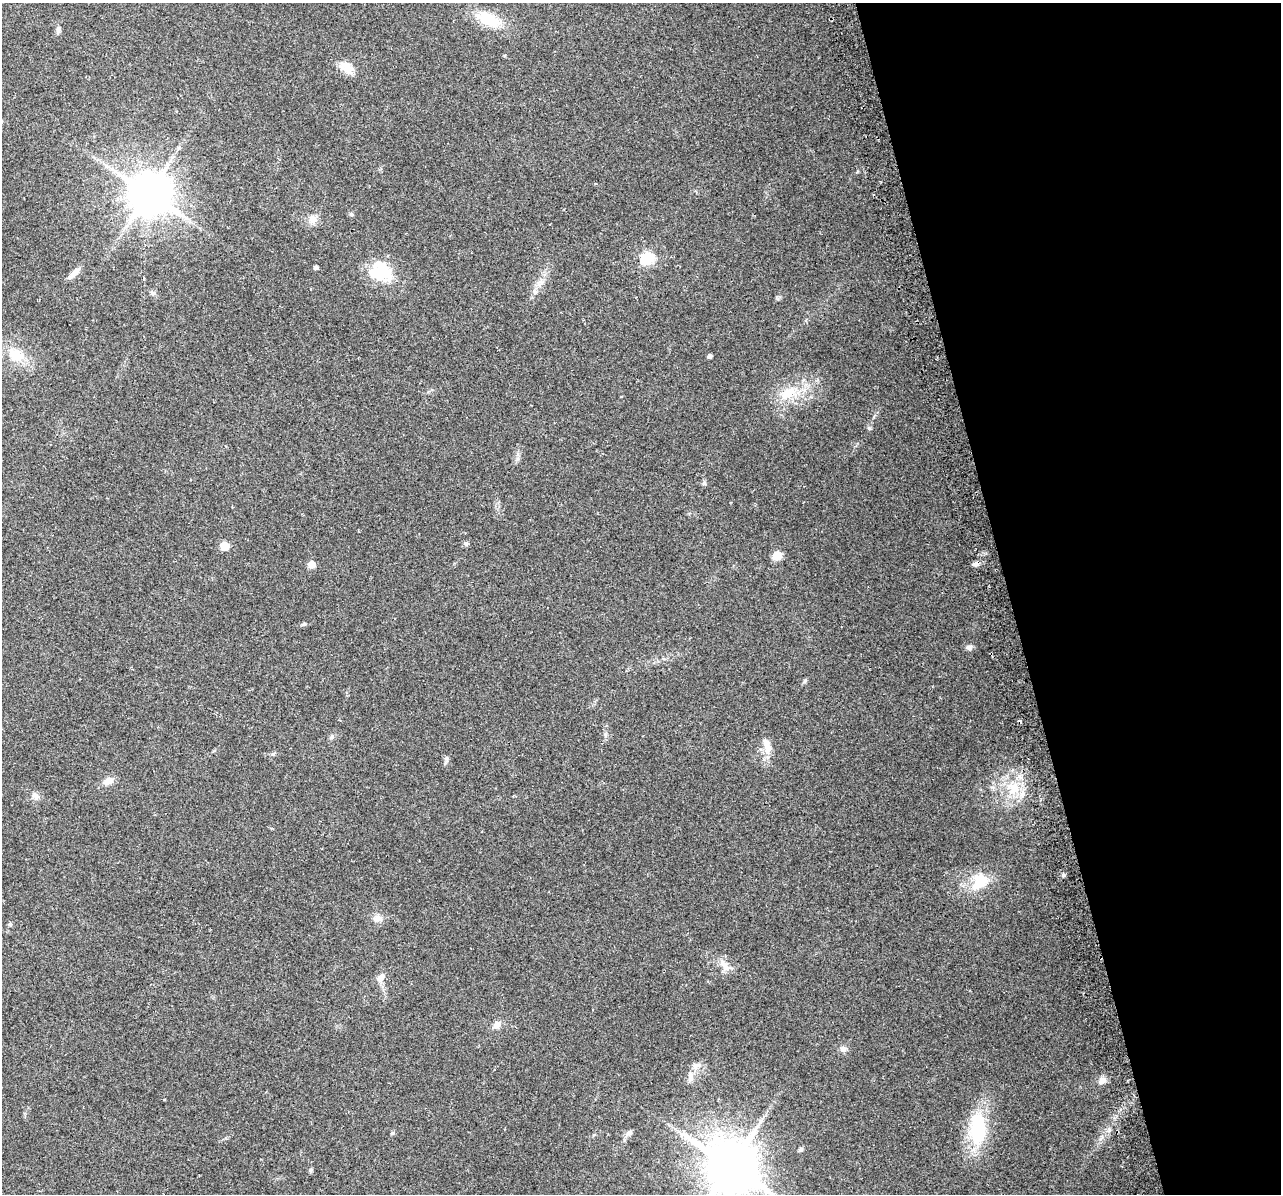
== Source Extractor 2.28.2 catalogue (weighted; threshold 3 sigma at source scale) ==
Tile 12 of 4 x 4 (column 4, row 3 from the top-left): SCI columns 3869-5147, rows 1294-2485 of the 5178 x 4923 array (HDU 1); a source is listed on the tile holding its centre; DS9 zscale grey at full resolution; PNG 1283 x 1196 px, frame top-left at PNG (2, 3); no overlay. Shown black and unused: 21% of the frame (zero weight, under 2 of 3 exposures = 2% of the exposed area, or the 3 px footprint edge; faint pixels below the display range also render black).
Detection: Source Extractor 2.28.2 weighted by HDU 2 'WHT'; one run over the whole footprint, this tile lists its part. Background 0.129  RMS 0.012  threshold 0.0524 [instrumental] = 3 sigma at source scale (4.5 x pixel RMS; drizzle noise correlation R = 1.50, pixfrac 1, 0.0396/0.0396 arcsec/px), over >= 5 px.
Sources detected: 50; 1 inside a brighter object's white glare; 1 cosmic-ray / hot-pixel residue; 1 long thin detection or spike segment (spike, bleed or trail) — not listed; the other 47 listed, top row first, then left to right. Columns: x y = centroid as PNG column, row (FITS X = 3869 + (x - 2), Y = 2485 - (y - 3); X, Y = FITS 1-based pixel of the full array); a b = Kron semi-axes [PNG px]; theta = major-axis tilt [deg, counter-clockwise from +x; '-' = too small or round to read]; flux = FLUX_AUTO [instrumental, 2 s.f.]
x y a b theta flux
489 19 30 15 -23 33
58 29 10 5 81 3.1
346 67 21 12 -58 12
148 194 13 12 - 3600
351 214 5 5 - 1.8
313 219 11 10 - 8.1
647 258 6 6 - 110
316 267 4 4 - 3
382 273 29 22 -60 40
535 292 6 6 - 2.5
152 293 7 5 -38 2.4
16 355 20 15 -22 24
710 356 4 4 - 3.1
788 393 26 15 29 28
869 428 5 5 - 1.6
704 483 7 4 71 1.8
466 544 6 5 - 2
224 546 5 5 - 27
777 556 5 5 - 37
312 564 5 5 - 13
976 564 7 6 - 3.9
304 624 6 5 - 1.9
969 647 8 6 -2 3.5
805 681 5 5 - 1.6
332 737 7 4 46 2.1
766 743 16 9 -76 10
446 758 7 4 -90 2.1
108 781 11 8 19 8.2
1014 788 18 14 -35 26
36 796 9 6 -59 3.7
1063 875 6 4 -89 1.5
979 882 26 17 49 30
378 918 12 6 -1 5.7
10 924 5 5 - 1.8
724 965 22 7 -42 9.4
381 978 13 8 48 7
497 1025 10 8 43 6.9
843 1049 9 7 2 4.2
695 1065 12 6 9 4.5
691 1076 13 7 -87 6.7
1102 1081 9 8 - 6.1
978 1129 39 19 -88 69
629 1132 9 6 40 3.6
392 1133 6 4 27 1.9
801 1149 6 5 - 1.7
731 1166 16 14 -27 5000
310 1170 6 4 89 1.6
Overlapping masked pixels (flux is a lower limit): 1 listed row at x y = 976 564
Isophote crosses this tile's border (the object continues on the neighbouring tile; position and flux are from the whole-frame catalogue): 1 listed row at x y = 731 1166
Unlisted compact peaks at least as high as the median listed source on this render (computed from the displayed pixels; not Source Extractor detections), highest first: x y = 273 754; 517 459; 1109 1130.